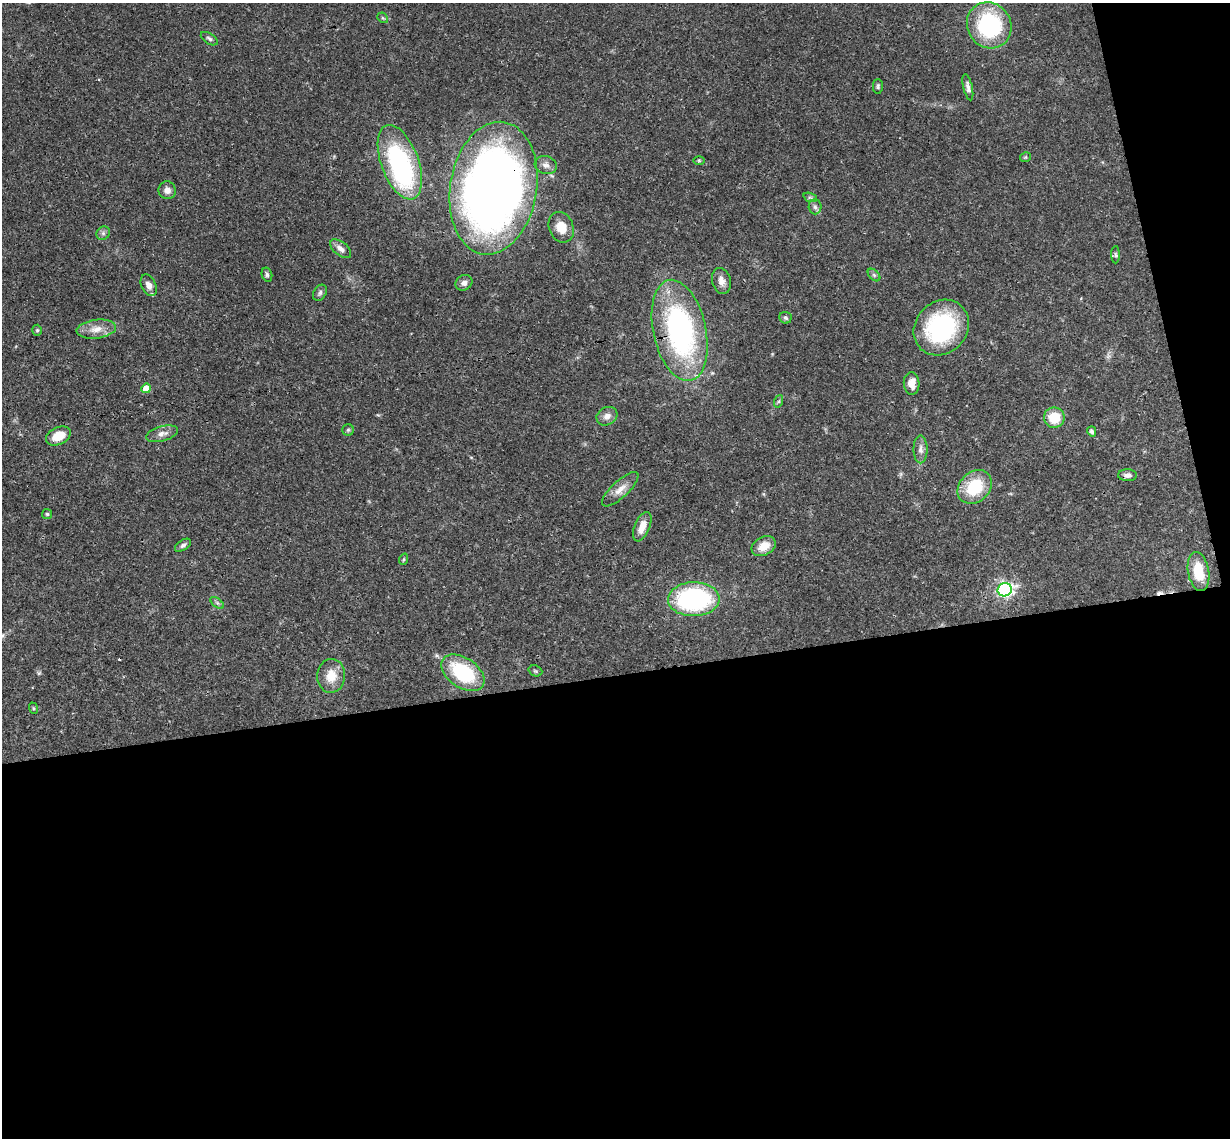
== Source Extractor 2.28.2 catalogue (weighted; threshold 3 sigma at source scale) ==
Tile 16 of 4 x 4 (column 4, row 4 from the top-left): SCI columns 3742-4969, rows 266-1401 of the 5026 x 4964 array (HDU 1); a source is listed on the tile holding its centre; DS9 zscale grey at full resolution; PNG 1232 x 1140 px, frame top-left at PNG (2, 3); each listed source drawn as its Kron ellipse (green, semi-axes under 4 px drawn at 4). Shown black and unused: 44% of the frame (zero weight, under 3 of 4 exposures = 6% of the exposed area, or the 3 px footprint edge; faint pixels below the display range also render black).
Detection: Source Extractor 2.28.2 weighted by HDU 2 'WHT'; one run over the whole footprint, this tile lists its part. Background 0.0422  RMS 0.0029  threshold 0.0129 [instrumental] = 3 sigma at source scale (4.5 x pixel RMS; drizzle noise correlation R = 1.50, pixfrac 1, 0.05/0.05 arcsec/px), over >= 5 px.
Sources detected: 57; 1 inside a brighter object's white glare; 2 cosmic-ray / hot-pixel residue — neither listed nor drawn; the other 54 listed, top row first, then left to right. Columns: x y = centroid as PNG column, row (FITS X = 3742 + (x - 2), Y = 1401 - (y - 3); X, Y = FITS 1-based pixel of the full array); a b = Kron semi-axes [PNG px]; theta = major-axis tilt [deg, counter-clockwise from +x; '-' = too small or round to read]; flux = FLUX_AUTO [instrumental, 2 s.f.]
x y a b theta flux
383 18 6 4 -43 0.44
989 25 23 21 -55 28
209 39 9 5 -33 0.69
878 86 7 5 -89 0.56
968 87 13 4 -77 1.2
1025 157 5 5 - 0.36
699 161 5 3 - 0.33
400 162 39 18 -70 48
546 165 11 9 -17 1.4
493 188 67 43 81 300
167 190 9 8 - 1.6
810 197 7 4 -19 0.51
815 207 7 6 - 0.92
561 227 16 12 -68 4
103 233 7 6 - 0.76
341 249 12 7 -39 1.7
1115 255 9 4 -89 0.51
267 275 7 5 -76 0.59
874 275 7 4 -45 0.54
721 281 13 9 -75 2
464 283 9 7 32 1.4
149 285 11 7 -65 2.1
320 293 9 6 57 0.76
785 318 6 6 - 0.59
941 328 30 25 47 35
96 329 20 9 7 3.3
37 330 5 4 - 0.46
680 330 51 26 -78 63
912 384 11 8 -85 3
146 388 5 4 - 4
779 401 6 4 71 0.46
607 416 11 9 28 1.8
1054 418 10 10 - 6.9
348 430 6 5 - 0.47
1092 431 5 4 - 0.71
162 434 16 7 15 1.8
58 436 13 8 25 4.9
920 449 14 7 -89 1.5
1127 475 9 6 1 1.3
975 487 19 15 42 12
620 489 23 8 43 2.8
47 514 5 5 - 0.38
642 527 15 7 67 3.1
183 545 9 5 33 0.7
764 546 13 9 28 4.2
404 559 6 3 71 0.35
1199 571 20 10 -80 8
1005 590 7 6 - 77
694 599 26 17 1 40
217 603 8 4 -37 0.55
535 671 7 5 -21 0.5
463 673 24 15 -35 20
331 676 17 14 86 4.9
33 708 6 3 -71 0.32
Overlapping masked pixels (flux is a lower limit): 2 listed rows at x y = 493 188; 680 330